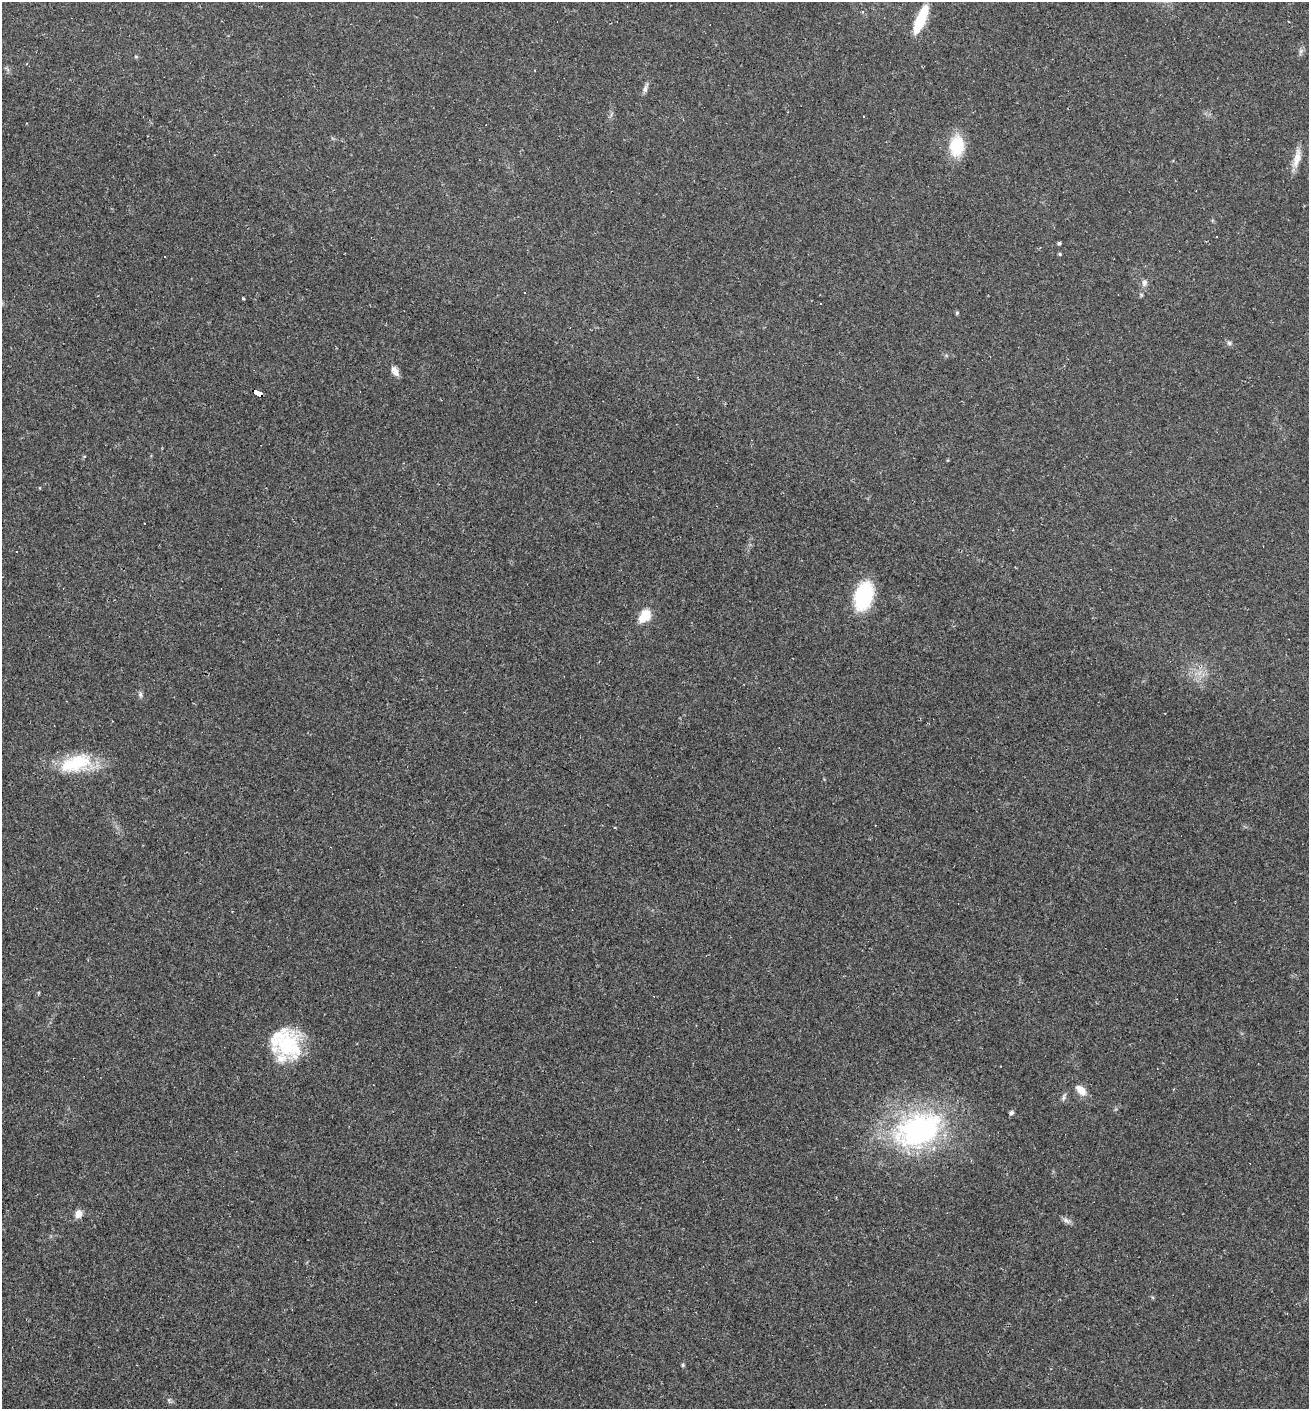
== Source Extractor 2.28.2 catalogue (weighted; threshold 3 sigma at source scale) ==
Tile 11 of 4 x 4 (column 3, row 3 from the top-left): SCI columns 2888-4194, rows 1408-2814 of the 5640 x 5628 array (HDU 1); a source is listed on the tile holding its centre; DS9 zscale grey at full resolution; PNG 1311 x 1411 px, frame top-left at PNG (2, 2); no overlay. Shown black and unused: <1% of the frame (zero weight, under 2 of 3 exposures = <1% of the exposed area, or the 3 px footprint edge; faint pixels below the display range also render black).
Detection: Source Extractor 2.28.2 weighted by HDU 2 'WHT'; one run over the whole footprint, this tile lists its part. Background 0.0331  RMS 0.0045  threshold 0.0202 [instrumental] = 3 sigma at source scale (4.5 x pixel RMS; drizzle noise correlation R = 1.50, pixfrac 1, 0.05/0.05 arcsec/px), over >= 5 px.
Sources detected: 39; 9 cosmic-ray / hot-pixel residue — not listed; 3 inside a brighter listed object's ellipse — not listed separately; the other 27 listed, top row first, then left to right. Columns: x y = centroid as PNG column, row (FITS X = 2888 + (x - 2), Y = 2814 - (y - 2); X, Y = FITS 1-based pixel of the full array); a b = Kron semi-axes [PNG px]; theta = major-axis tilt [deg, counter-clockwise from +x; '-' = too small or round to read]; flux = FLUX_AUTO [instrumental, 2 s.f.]
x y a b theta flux
921 20 28 8 68 18
136 57 6 3 -19 0.5
645 89 10 6 72 1.5
957 146 24 16 86 15
1296 162 19 9 83 4.8
1059 243 4 3 - 0.85
1060 254 4 3 - 0.6
164 256 2 2 - 0.4
1144 282 11 7 80 1.9
243 298 3 3 - 0.83
957 313 5 4 - 0.61
1229 343 7 5 -22 0.98
395 371 13 7 -60 2.9
258 393 9 4 -31 150
16 552 3 3 - 4.6
864 596 21 13 75 42
645 616 15 10 51 9.7
140 694 8 6 -88 1.1
76 763 43 21 14 23
287 1045 37 29 -67 31
1081 1090 15 8 -44 4.5
1064 1097 10 4 85 1
1011 1113 5 4 - 1.3
918 1130 62 41 23 93
78 1214 8 7 - 3.8
1066 1221 12 6 -28 1.7
683 1365 5 4 - 0.56
Overlapping masked pixels (flux is a lower limit): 1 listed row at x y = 258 393
Isophote crosses this tile's border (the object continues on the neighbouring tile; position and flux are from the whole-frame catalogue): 1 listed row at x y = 921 20